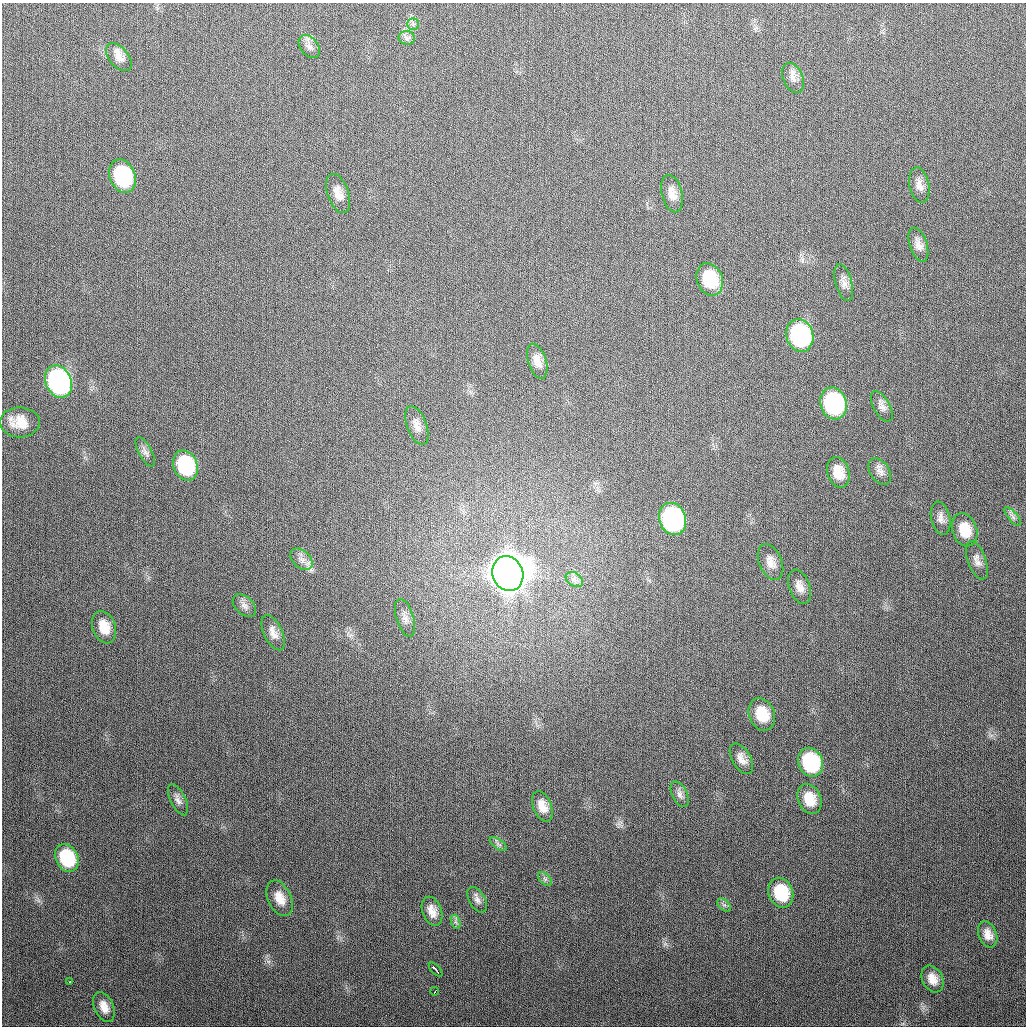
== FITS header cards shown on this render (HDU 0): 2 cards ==
NAXIS1  =                 1024
NAXIS2  =                 1024

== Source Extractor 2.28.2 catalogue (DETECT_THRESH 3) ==
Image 1024 x 1024 px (HDU 0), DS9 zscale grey, 1 PNG px = 1 image px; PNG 1028 x 1028 px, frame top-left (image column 1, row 1024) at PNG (2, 3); each listed source drawn as its Kron ellipse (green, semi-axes under 4 px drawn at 4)
Background 301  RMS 12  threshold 35.6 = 3 sigma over >= 5 px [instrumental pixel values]
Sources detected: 59; all 59 listed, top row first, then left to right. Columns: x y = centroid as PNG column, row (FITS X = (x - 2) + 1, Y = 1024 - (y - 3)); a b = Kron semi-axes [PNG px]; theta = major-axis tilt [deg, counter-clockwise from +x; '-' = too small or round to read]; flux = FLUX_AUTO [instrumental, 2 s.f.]
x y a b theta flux
413 24 6 5 - 1.9e+03
407 38 8 7 - 2.6e+03
309 47 13 8 -52 4.7e+03
119 57 16 9 -49 6.9e+03
793 78 16 10 -66 6.1e+03
122 176 17 12 -69 8.0e+04
919 185 18 10 -78 6.5e+03
338 193 20 10 -70 8.9e+03
672 194 19 10 -76 8.4e+03
918 245 17 8 -71 6.0e+03
710 279 17 12 -70 3.4e+04
844 283 19 8 -75 5.5e+03
800 335 16 13 -73 1.3e+05
537 361 18 9 -71 7.7e+03
59 382 17 13 -67 2.3e+05
833 403 16 13 -72 1.2e+05
882 406 17 8 -62 4.8e+03
20 422 20 15 0 1.5e+04
417 426 20 10 -69 7.4e+03
145 452 16 6 -61 3.8e+03
185 465 16 12 -67 6.6e+04
880 471 15 9 -58 5.2e+03
838 472 15 11 -73 1.3e+04
1013 517 12 4 -50 2.7e+03
941 518 17 9 -78 5.6e+03
673 519 16 13 -70 1.7e+05
965 530 17 12 -71 1.8e+04
301 559 13 8 -42 5.5e+03
977 560 20 9 -70 5.8e+03
771 562 19 11 -68 8.4e+03
508 573 18 15 -68 3.6e+06
574 580 9 6 -33 3.5e+03
800 587 18 10 -70 7.7e+03
244 606 14 8 -43 4.5e+03
405 618 19 8 -73 6.0e+03
104 627 17 11 -71 1.5e+04
273 633 19 9 -65 6.8e+03
762 714 17 12 -69 2.3e+04
741 759 17 9 -60 6.8e+03
810 762 15 12 -67 7.4e+04
680 794 14 7 -63 4.0e+03
809 799 15 11 -68 1.6e+04
178 800 17 7 -64 4.5e+03
542 806 16 9 -68 9.3e+03
498 844 10 5 -35 2.4e+03
67 858 14 11 -63 4.7e+04
545 879 8 5 -45 2.3e+03
781 893 15 12 -68 3.9e+04
280 898 19 11 -65 1.1e+04
477 900 14 8 -60 4.3e+03
724 905 8 5 -43 2.2e+03
432 911 15 9 -69 8.4e+03
456 922 7 4 -71 2.1e+03
988 934 13 9 -68 7.3e+03
436 970 9 3 -46 5.5e+03
932 979 14 10 -63 9.3e+03
70 982 3 2 - 1.7e+03
435 991 4 2 - 1.9e+03
104 1007 16 9 -67 9.1e+03